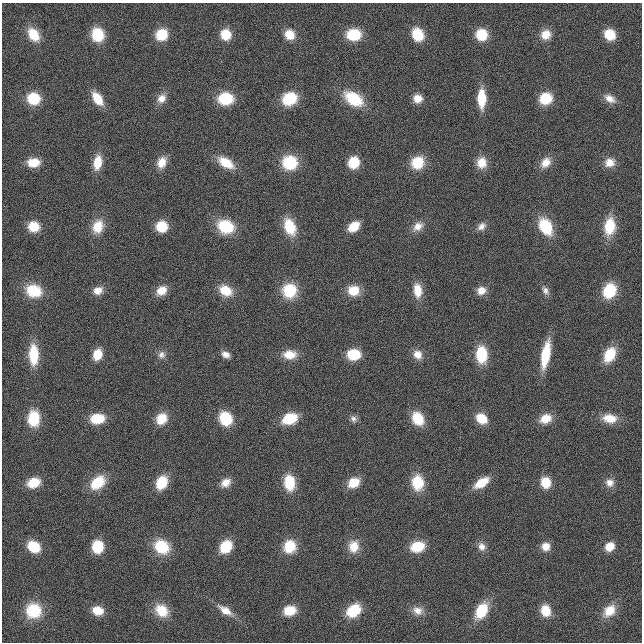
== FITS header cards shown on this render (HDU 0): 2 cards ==
NAXIS1  =                  640
NAXIS2  =                  640

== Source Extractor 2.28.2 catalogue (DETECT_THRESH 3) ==
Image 640 x 640 px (HDU 0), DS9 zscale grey, 1 PNG px = 1 image px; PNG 644 x 644 px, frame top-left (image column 1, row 640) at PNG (2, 3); no overlay
Background 1.8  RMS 29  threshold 87.1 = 3 sigma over >= 5 px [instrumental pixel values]
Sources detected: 100; all 100 listed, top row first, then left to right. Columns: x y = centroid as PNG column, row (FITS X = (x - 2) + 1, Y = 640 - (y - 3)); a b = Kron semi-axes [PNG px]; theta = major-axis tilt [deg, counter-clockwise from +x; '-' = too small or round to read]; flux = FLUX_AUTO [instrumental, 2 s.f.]
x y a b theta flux
226 34 9 9 - 52000
289 34 10 9 - 34000
353 34 11 9 2 88000
418 34 11 9 -65 74000
481 34 10 10 - 59000
546 34 11 10 - 27000
610 34 9 8 - 60000
33 35 14 10 -56 52000
97 35 12 11 - 67000
161 35 10 9 - 64000
34 98 10 10 - 80000
97 98 15 8 -56 43000
162 98 13 10 57 19000
418 98 9 8 - 24000
546 98 11 10 - 61000
225 99 13 10 1 87000
289 99 13 11 25 86000
353 99 20 12 -31 83000
482 99 17 7 -89 62000
610 99 14 9 -32 18000
33 162 12 9 3 41000
97 162 14 9 80 38000
162 162 13 10 63 27000
290 162 14 13 - 88000
354 162 9 8 - 65000
609 162 12 10 14 21000
226 163 17 9 -31 47000
417 163 13 11 48 58000
482 163 12 11 - 30000
545 163 15 11 47 24000
162 226 9 9 - 60000
418 226 14 10 36 19000
481 226 11 8 40 12000
545 226 16 11 -60 85000
610 226 17 11 83 63000
34 227 10 9 - 44000
98 227 16 12 70 39000
226 227 16 12 -20 84000
290 227 15 10 -67 70000
354 227 11 8 38 41000
98 290 11 9 19 19000
353 290 12 10 -6 40000
417 290 16 9 -84 33000
545 290 11 7 -55 9600
34 291 15 12 -17 71000
161 291 11 9 37 28000
226 291 14 10 -30 42000
289 291 14 14 - 74000
481 291 10 9 - 20000
609 291 13 10 63 83000
97 354 9 7 72 42000
225 354 9 7 -29 13000
354 354 10 8 -1 77000
34 355 19 9 -88 70000
161 355 10 9 - 11000
290 355 15 10 0 32000
418 355 11 10 - 20000
481 355 14 9 -87 84000
545 355 24 7 80 87000
609 355 14 9 63 63000
33 418 14 11 89 72000
225 418 11 10 - 82000
481 418 10 8 -39 50000
610 418 16 10 -6 35000
97 419 12 8 5 64000
161 419 12 10 48 40000
290 419 13 9 21 73000
353 419 10 8 -64 7800
418 419 12 9 -58 64000
546 419 13 10 23 32000
98 482 15 11 41 65000
162 482 12 9 61 64000
546 482 10 9 - 46000
33 483 12 9 18 46000
226 483 12 9 35 20000
289 483 14 10 -84 71000
354 483 12 9 30 38000
418 483 14 11 -84 68000
481 483 16 8 34 43000
610 483 11 10 - 16000
226 546 11 9 51 75000
354 546 14 12 81 32000
34 547 10 8 -38 71000
97 547 10 9 - 73000
162 547 15 12 -34 78000
289 547 12 11 - 63000
417 547 13 9 15 64000
482 547 11 9 -63 13000
546 547 9 9 - 20000
609 547 9 8 - 29000
98 610 10 8 -14 37000
162 610 16 13 -38 49000
225 610 18 8 -34 25000
290 610 11 9 14 47000
353 610 13 9 36 84000
545 610 10 9 - 39000
33 611 14 14 - 79000
418 611 14 11 -22 19000
481 611 14 9 62 80000
609 611 15 11 44 34000